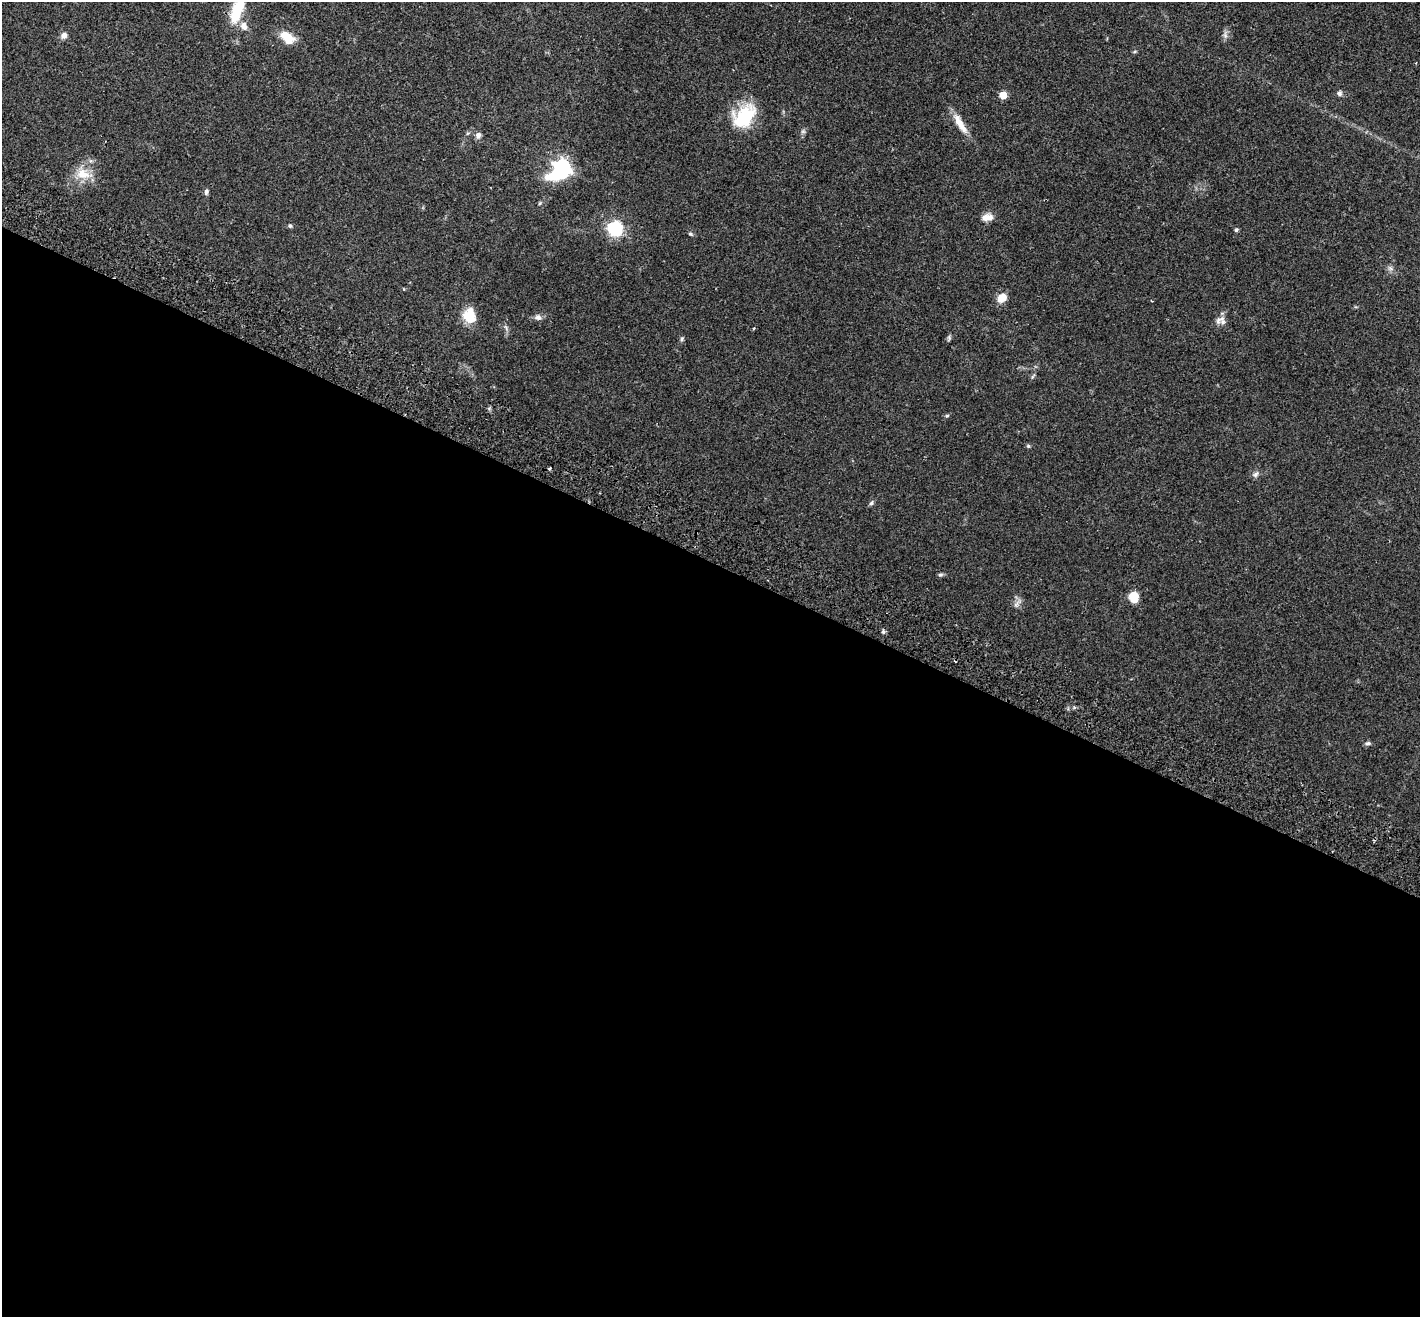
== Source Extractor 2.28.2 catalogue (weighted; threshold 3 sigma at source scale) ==
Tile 14 of 4 x 4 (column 2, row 4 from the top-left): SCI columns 1448-2865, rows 198-1512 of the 5733 x 5790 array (HDU 1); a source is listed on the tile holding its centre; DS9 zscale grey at full resolution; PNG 1422 x 1319 px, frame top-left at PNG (2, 2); no overlay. Shown black and unused: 57% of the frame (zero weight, under 2 of 3 exposures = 3% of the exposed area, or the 3 px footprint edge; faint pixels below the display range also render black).
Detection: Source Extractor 2.28.2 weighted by HDU 2 'WHT'; one run over the whole footprint, this tile lists its part. Background 0.0446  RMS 0.0066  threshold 0.0298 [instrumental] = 3 sigma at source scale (4.5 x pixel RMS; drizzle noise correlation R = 1.50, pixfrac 1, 0.05/0.05 arcsec/px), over >= 5 px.
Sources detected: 38; all 38 listed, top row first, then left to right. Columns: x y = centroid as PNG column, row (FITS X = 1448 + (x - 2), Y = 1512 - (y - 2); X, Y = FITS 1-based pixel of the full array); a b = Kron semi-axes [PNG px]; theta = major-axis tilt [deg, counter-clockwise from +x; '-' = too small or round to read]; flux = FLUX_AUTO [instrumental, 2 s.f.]
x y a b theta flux
237 11 26 11 69 22
244 26 11 8 -68 4.6
64 35 8 7 - 2.9
1225 35 9 4 86 1.7
287 37 20 11 -40 11
1339 93 7 6 - 1.7
1003 95 5 5 - 14
744 117 29 19 47 34
960 124 30 8 -59 8.8
803 131 6 5 - 1.2
478 135 8 7 - 2.4
562 168 10 7 44 240
83 174 20 14 -12 11
206 191 8 5 79 1.6
540 203 5 4 - 0.73
987 217 14 8 8 5.5
290 226 5 5 - 1
616 229 11 10 - 37
1236 230 4 4 - 1.4
690 234 6 4 -21 0.92
1002 298 11 9 39 6.8
469 316 19 15 -82 13
538 317 10 8 6 2.6
1222 319 10 7 40 3.4
506 327 10 3 -69 1.2
754 328 4 3 - 0.51
949 338 7 5 -79 1.1
682 339 7 5 69 1
947 416 6 4 2 0.75
1028 446 5 5 - 0.91
549 469 3 3 - 1.1
1255 474 10 6 53 1.9
871 503 7 5 43 1.3
940 575 7 5 6 1.1
1134 597 11 9 -78 9.5
1017 604 15 5 48 2.4
883 631 5 5 - 1.1
1368 743 8 5 10 1.3
Isophote crosses this tile's border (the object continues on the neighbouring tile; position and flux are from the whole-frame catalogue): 1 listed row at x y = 237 11